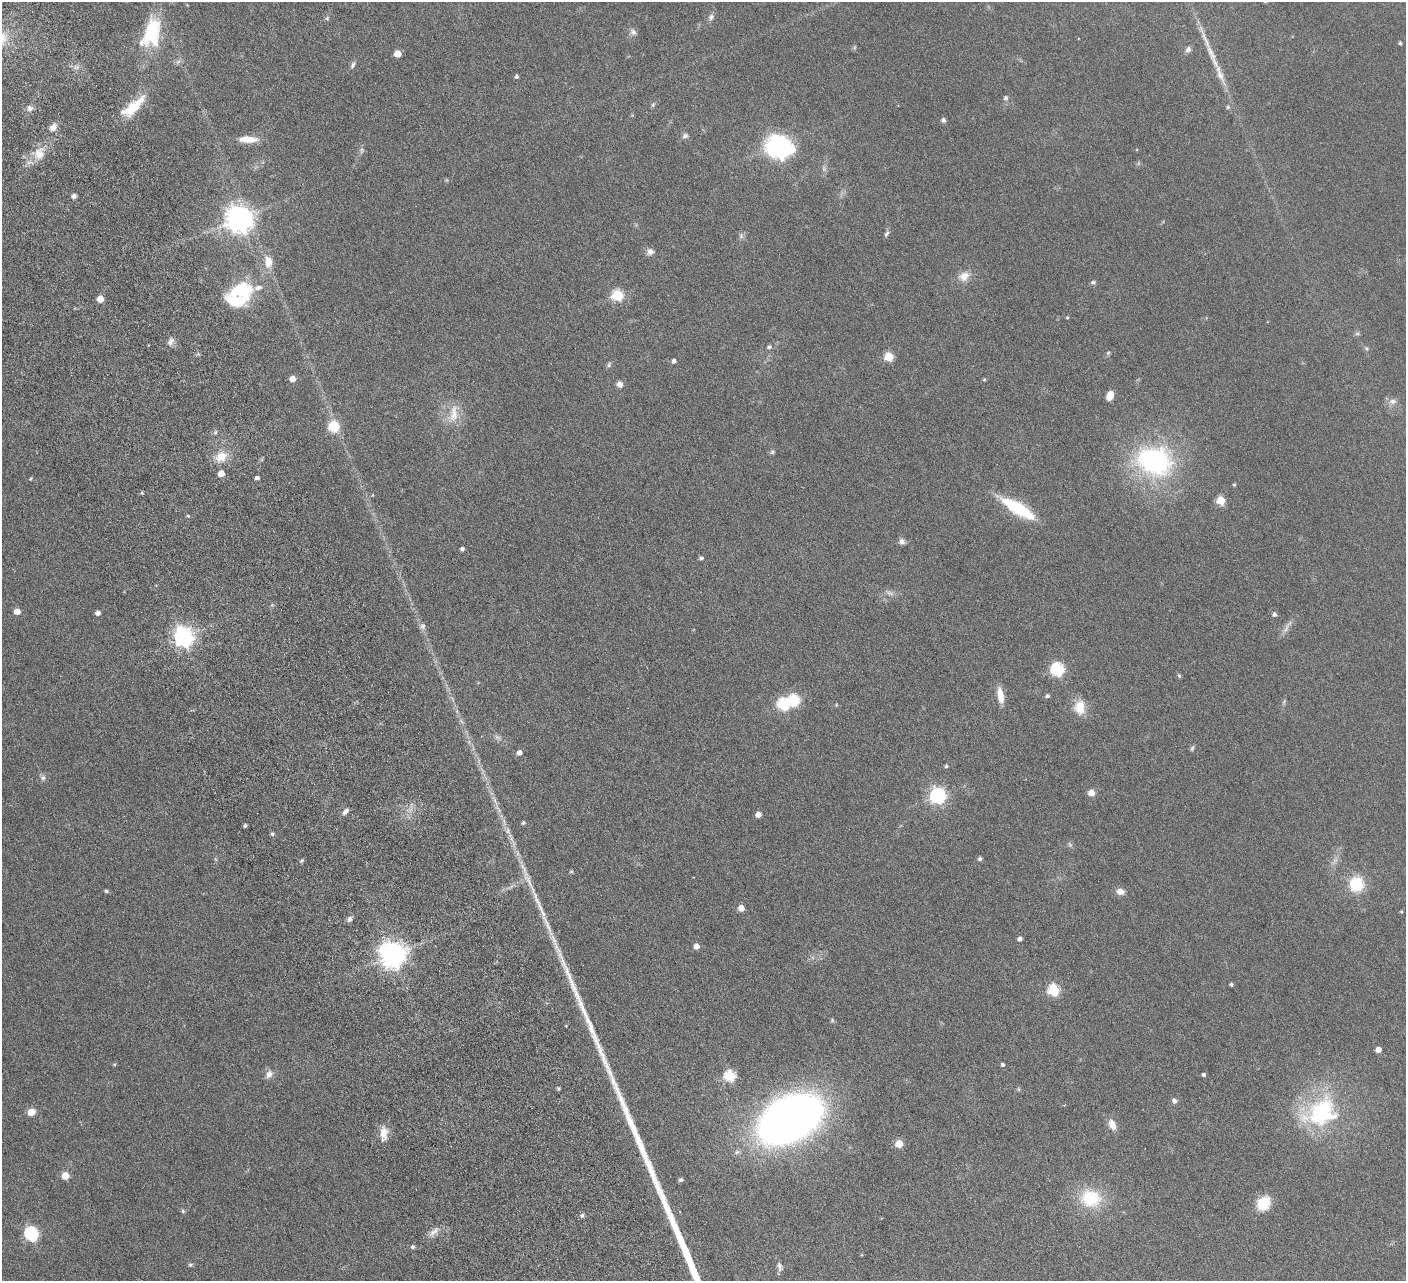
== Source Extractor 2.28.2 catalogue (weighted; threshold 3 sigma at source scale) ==
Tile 11 of 4 x 4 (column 3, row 3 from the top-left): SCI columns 2864-4267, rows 1602-2880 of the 5728 x 5631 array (HDU 1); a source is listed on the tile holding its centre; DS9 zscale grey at full resolution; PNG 1408 x 1283 px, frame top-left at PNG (2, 2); no overlay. Nothing masked; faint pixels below the display range render black.
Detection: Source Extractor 2.28.2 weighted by HDU 2 'WHT'; one run over the whole footprint, this tile lists its part. Background 0.0566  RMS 0.0062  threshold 0.0255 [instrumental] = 3 sigma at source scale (4.09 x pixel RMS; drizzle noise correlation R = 1.36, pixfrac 0.8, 0.05/0.05 arcsec/px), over >= 5 px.
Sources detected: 147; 4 too faint to see at this stretch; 2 long thin detections or spike segments (spike, bleed or trail) — not listed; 4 inside a brighter listed object's ellipse — not listed separately; the other 137 listed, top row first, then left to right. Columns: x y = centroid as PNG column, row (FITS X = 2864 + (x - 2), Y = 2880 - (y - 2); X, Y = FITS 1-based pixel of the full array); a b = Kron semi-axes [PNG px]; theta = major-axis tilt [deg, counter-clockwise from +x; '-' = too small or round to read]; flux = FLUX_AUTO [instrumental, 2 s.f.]
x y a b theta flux
711 17 9 7 55 1.9
327 18 6 5 - 0.93
633 32 9 8 - 2.1
152 33 36 20 73 33
1400 43 4 4 - 0.98
1188 49 8 6 59 1.9
397 54 5 5 - 8.9
353 65 10 5 67 1.5
76 67 8 4 0 1.5
1220 73 38 8 -69 9.6
516 76 4 4 - 1.3
1006 98 6 6 - 1.2
653 105 8 5 63 0.98
133 107 34 11 41 17
1228 107 5 5 - 1.1
30 108 8 7 - 2.3
632 115 4 4 - 0.53
943 120 5 5 - 1.9
53 127 9 7 41 3.9
685 136 8 6 16 1.7
248 139 22 7 -1 9
778 146 11 9 -14 330
362 150 9 5 85 1.4
39 154 18 14 74 9.1
74 196 6 5 - 1.7
239 219 9 9 - 640
886 233 9 5 63 1.3
741 236 8 6 -89 1.5
650 251 9 9 - 2.6
268 262 15 10 -84 7
964 276 15 11 29 6.1
1093 282 7 5 9 1
240 290 33 20 12 30
617 295 6 6 - 41
100 299 5 5 - 9.7
1067 318 4 3 - 0.67
1357 334 6 5 - 1.1
171 341 12 8 64 2.7
769 347 6 5 - 1.3
1366 348 7 5 -54 1
1108 353 5 5 - 0.76
889 357 5 5 - 25
674 361 4 4 - 1.9
609 365 8 5 64 1.2
293 379 5 5 - 5.9
984 379 4 4 - 0.69
620 384 7 6 - 3
1110 395 9 6 71 6
1392 401 12 8 6 3
454 414 31 12 78 10
334 426 12 12 - 13
215 432 6 5 - 1
772 452 7 5 18 1.1
221 457 14 10 28 9.1
1154 461 47 36 -18 91
221 473 5 5 - 7.2
257 478 4 4 - 1.8
31 479 5 3 - 0.63
1234 485 4 4 - 0.67
142 493 5 4 - 0.64
373 495 5 3 - 0.42
1221 500 5 5 - 18
1018 508 38 10 -31 36
188 516 5 4 - 0.65
902 541 8 8 - 2
462 549 4 4 - 1.6
701 558 5 5 - 1.3
890 593 14 6 -22 2.5
17 611 5 5 - 6.2
98 613 4 4 - 2.7
1274 614 5 4 - 1.7
423 626 8 7 - 2
1286 628 17 6 60 3.1
183 637 8 7 - 290
1057 669 6 6 - 75
1179 676 6 5 - 0.75
1000 695 20 7 -80 6.8
1047 696 5 4 - 1.4
794 700 6 6 - 50
1284 702 8 4 67 0.97
783 704 6 6 - 54
836 705 5 4 - 0.56
1080 707 18 14 88 9.5
1192 748 9 4 65 0.99
519 753 5 5 - 2.9
946 766 4 4 - 1.1
43 778 7 7 - 1.7
1091 793 5 5 - 8.1
938 795 7 6 - 150
495 801 15 4 -68 3
345 812 8 6 48 2.4
758 814 5 4 - 4
523 823 5 4 - 0.98
245 826 3 3 - 1.2
508 831 11 7 -65 2.9
272 834 5 5 - 1
980 859 5 4 - 1.3
302 861 7 5 35 0.91
571 871 5 5 - 0.73
1356 884 15 14 - 21
106 891 4 4 - 1.1
1120 892 10 8 -8 3.4
741 908 5 5 - 5.4
1401 912 4 3 - 0.65
349 919 9 6 66 1.7
1020 939 4 4 - 2.3
696 946 5 5 - 4.3
392 955 9 8 - 580
1231 984 4 4 - 1.1
1054 990 6 6 - 49
832 1020 6 5 - 0.78
1378 1050 5 4 - 5.3
114 1064 5 3 - 0.6
1003 1065 4 4 - 1.4
269 1074 11 9 54 3.4
1204 1075 4 4 - 1.5
730 1076 6 6 - 48
559 1088 4 4 - 0.88
1019 1089 6 4 -88 0.72
1174 1101 7 6 - 1.8
1322 1110 60 37 36 61
31 1112 5 5 - 10
788 1120 50 32 27 430
1112 1124 14 8 -65 4.9
384 1133 18 9 88 6.4
899 1144 5 5 - 15
65 1176 5 5 - 13
681 1180 5 4 - 1.5
1091 1198 28 24 -9 25
1264 1203 17 14 51 13
183 1211 6 5 - 0.9
582 1216 6 6 - 1.2
434 1232 18 7 38 3.8
31 1234 7 6 - 86
413 1247 5 4 - 1.3
190 1265 6 5 - 0.9
779 1266 12 6 -79 1.9
Unlisted compact peaks at least as high as the median listed source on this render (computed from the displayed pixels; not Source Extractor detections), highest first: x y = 600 1051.